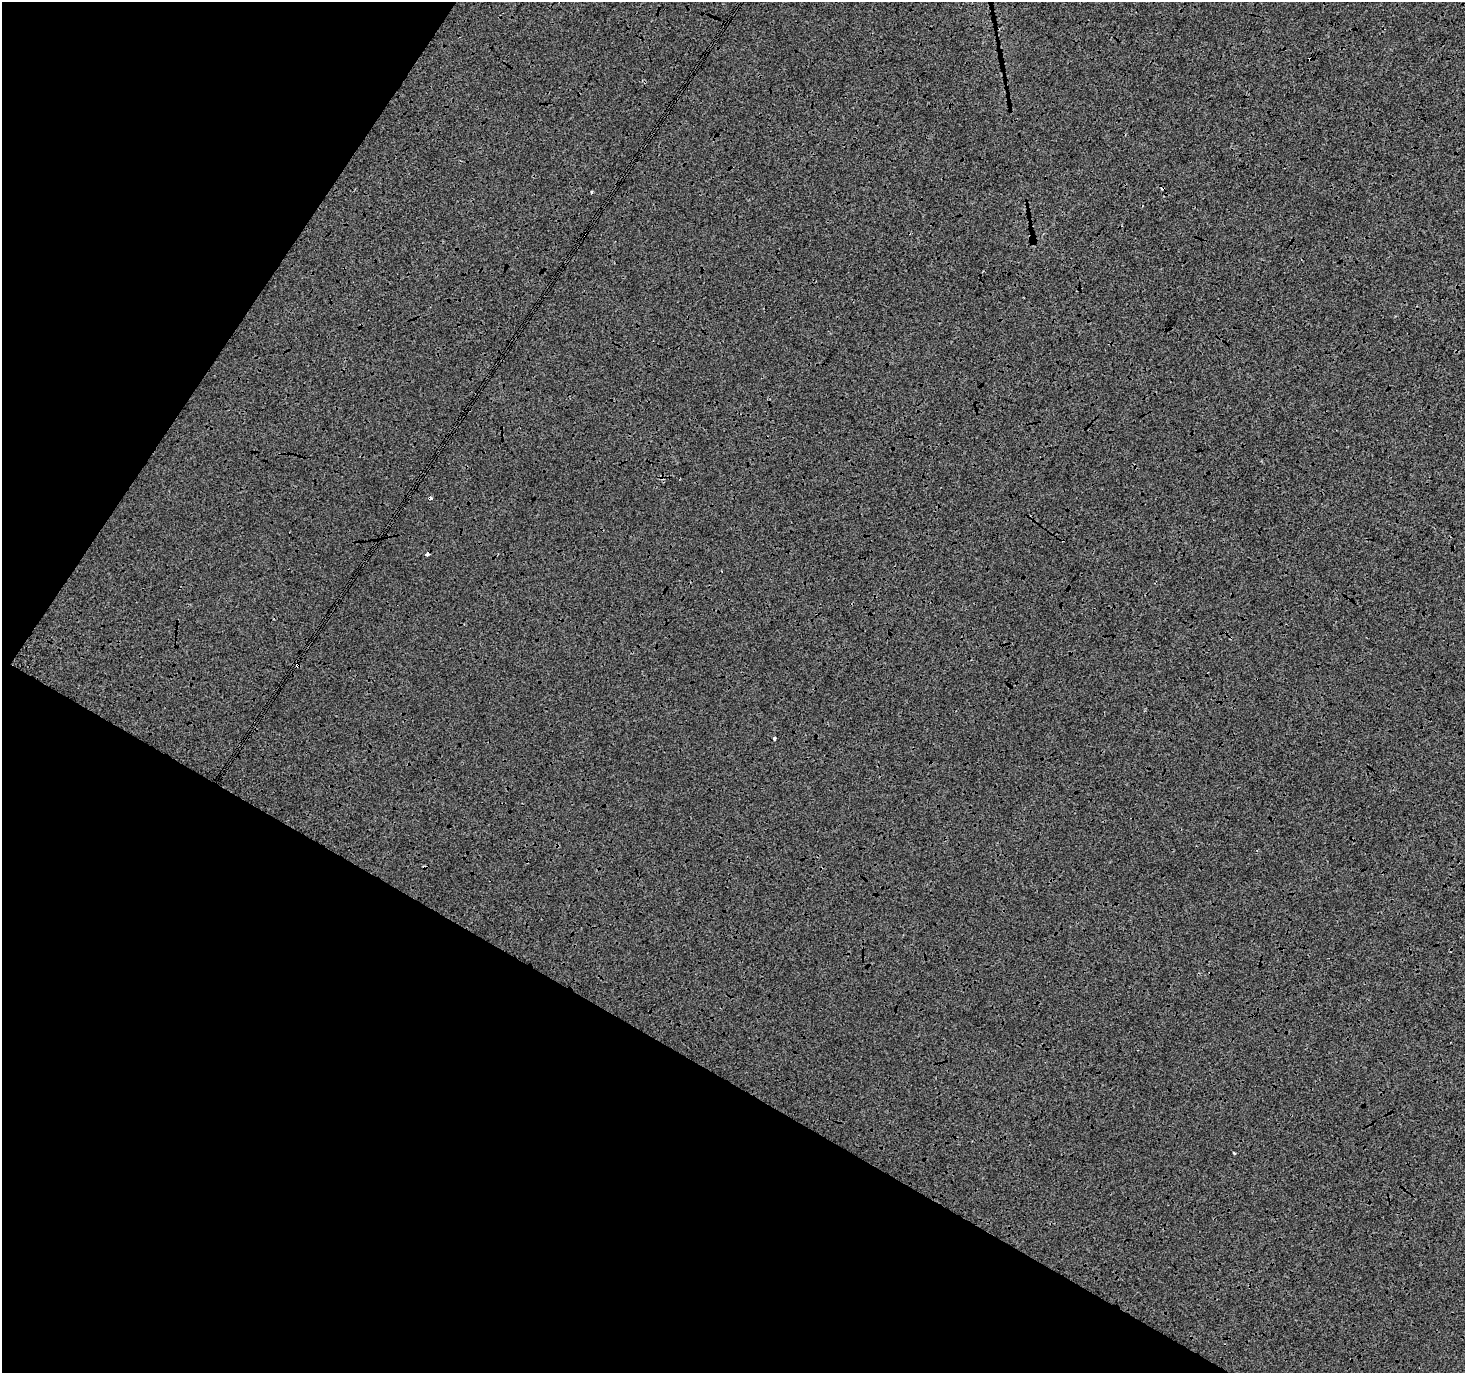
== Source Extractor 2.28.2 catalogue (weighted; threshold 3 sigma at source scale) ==
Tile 9 of 4 x 4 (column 1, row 3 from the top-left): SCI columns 2-1464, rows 1566-2936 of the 5863 x 5938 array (HDU 1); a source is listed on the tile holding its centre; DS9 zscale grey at full resolution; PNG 1467 x 1375 px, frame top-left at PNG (2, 2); no overlay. Shown black and unused: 30% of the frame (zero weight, under 3 of 4 exposures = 2% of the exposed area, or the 3 px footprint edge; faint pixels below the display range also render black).
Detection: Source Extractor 2.28.2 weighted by HDU 2 'WHT'; one run over the whole footprint, this tile lists its part. Background -7.66e-04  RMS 0.0064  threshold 0.0289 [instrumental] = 3 sigma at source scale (4.5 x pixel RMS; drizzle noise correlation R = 1.50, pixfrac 1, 0.0396/0.0396 arcsec/px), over >= 5 px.
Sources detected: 8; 3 cosmic-ray / hot-pixel residue — not listed; the other 5 listed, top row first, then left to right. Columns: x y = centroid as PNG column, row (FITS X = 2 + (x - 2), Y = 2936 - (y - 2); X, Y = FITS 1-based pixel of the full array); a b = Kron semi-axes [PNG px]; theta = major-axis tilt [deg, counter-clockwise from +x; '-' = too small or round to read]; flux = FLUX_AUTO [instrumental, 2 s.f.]
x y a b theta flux
1310 59 3 3 - 1.3
592 192 3 2 - 0.83
427 554 4 3 - 5
775 739 3 3 - 1.5
1234 1153 4 3 - 0.56
Overlapping masked pixels (flux is a lower limit): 2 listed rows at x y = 1310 59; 427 554